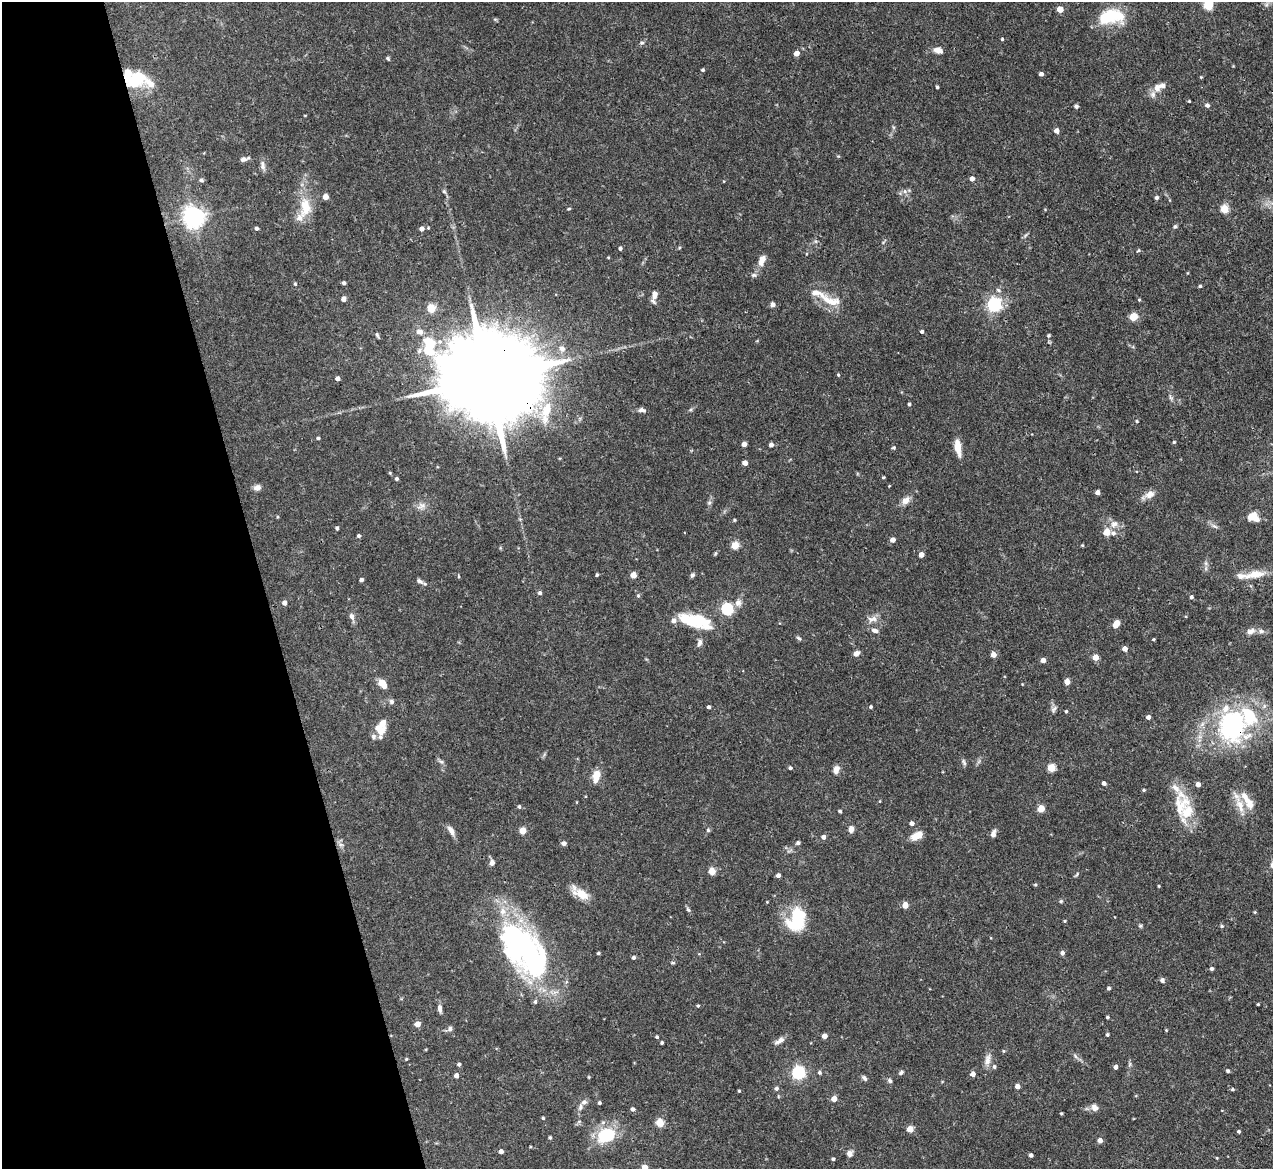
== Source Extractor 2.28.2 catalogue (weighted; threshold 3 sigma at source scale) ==
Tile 5 of 4 x 4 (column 1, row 2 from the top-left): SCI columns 1-1271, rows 2593-3759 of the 5085 x 5067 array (HDU 1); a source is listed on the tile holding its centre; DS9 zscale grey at full resolution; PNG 1275 x 1171 px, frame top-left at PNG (2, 2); no overlay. Shown black and unused: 21% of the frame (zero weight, under 3 of 4 exposures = <1% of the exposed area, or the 3 px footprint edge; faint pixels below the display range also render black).
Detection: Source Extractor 2.28.2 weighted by HDU 2 'WHT'; one run over the whole footprint, this tile lists its part. Background 0.0807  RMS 0.0035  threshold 0.0159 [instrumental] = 3 sigma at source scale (4.5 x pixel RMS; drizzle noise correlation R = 1.50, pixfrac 1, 0.05/0.05 arcsec/px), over >= 5 px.
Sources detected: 258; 5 inside a brighter object's white glare — not listed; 21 inside a brighter listed object's ellipse — not listed separately; the other 232 listed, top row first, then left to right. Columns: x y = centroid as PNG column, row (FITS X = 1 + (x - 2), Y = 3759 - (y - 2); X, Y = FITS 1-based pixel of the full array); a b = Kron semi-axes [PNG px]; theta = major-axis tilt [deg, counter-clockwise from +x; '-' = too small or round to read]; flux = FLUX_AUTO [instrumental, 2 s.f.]
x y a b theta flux
1208 4 9 6 79 9.6
1060 9 5 4 - 5.1
1111 16 28 14 8 17
1002 39 4 3 - 0.42
642 43 6 5 - 0.65
938 50 11 7 -10 2.2
796 53 4 4 - 2.8
388 58 6 4 -50 0.49
703 70 4 3 - 0.56
1041 74 4 4 - 1.3
1201 77 4 4 - 0.31
136 79 20 14 42 13
937 87 3 3 - 0.51
1157 88 9 7 -75 2.1
1153 94 9 7 80 1.4
1189 101 3 3 - 0.31
1207 105 7 5 -24 0.88
1076 106 4 4 - 0.88
305 115 4 3 - 0.23
1057 131 4 4 - 2.1
243 159 10 6 14 1.1
263 165 13 6 -79 1.5
972 179 5 4 - 1.8
201 180 6 5 - 0.64
444 191 6 5 - 0.58
905 191 6 4 72 0.71
325 197 4 4 - 3.7
1157 197 5 4 - 0.84
306 206 22 14 -74 7.5
569 209 6 3 8 0.36
1224 209 5 5 - 11
194 217 7 7 - 250
1175 226 6 5 - 0.6
256 228 4 4 - 0.83
422 229 4 4 - 1.7
620 248 4 4 - 0.77
1139 250 5 3 - 0.39
608 257 4 3 - 0.31
762 260 14 7 67 3
754 275 8 6 13 0.82
344 283 4 4 - 0.74
295 284 4 4 - 0.4
1200 286 4 3 - 0.55
655 294 11 7 85 2.4
344 299 4 4 - 2.1
1139 300 4 4 - 0.37
831 301 32 12 -16 6.5
773 304 4 4 - 1.8
994 305 6 6 - 85
431 308 5 5 - 13
1133 317 5 5 - 12
419 332 9 8 - 2.1
922 332 4 4 - 0.81
377 335 6 4 -69 0.61
1049 336 4 4 - 0.51
562 349 7 6 - 2.2
838 375 4 3 - 0.39
489 378 41 20 9 10000
338 379 4 4 - 1.5
1170 397 7 4 -71 0.7
909 404 4 3 - 0.63
546 410 24 13 67 9.8
642 410 10 6 -14 1.1
1137 421 4 3 - 0.43
318 438 4 3 - 0.63
1174 442 4 4 - 0.4
744 444 4 4 - 2.5
771 445 4 4 - 1.4
958 447 17 6 -83 5
894 448 5 4 - 0.48
745 463 4 4 - 2.1
390 473 5 4 - 0.37
883 477 4 3 - 0.4
396 479 4 4 - 0.76
889 486 3 2 - 0.24
257 487 9 7 20 1.7
1098 493 4 4 - 1.8
1150 494 13 8 23 2.5
906 500 13 8 46 2.2
709 503 6 5 - 0.65
422 506 12 8 28 2
1252 516 10 6 35 4.1
734 520 4 3 - 0.48
1114 524 11 8 17 2.3
1214 526 9 5 -27 1
337 528 4 3 - 0.71
1107 532 5 4 - 7.1
1113 533 7 6 - 0.96
359 536 4 4 - 0.61
893 540 4 4 - 2.4
735 545 5 5 - 9.7
921 555 4 4 - 2.4
1206 563 7 4 73 0.75
1255 574 33 9 9 5.8
597 575 3 3 - 0.47
633 575 4 4 - 5.1
692 575 6 5 - 0.78
459 576 5 3 - 0.29
361 580 4 4 - 1.2
420 581 11 5 -29 1.1
540 593 4 4 - 0.87
638 596 5 4 - 0.4
1191 597 4 4 - 0.75
284 603 5 5 - 1.5
738 603 9 9 - 1.8
727 609 5 5 - 44
352 616 10 6 -69 1.4
872 619 15 8 7 2.2
696 621 31 16 -6 14
1116 624 7 5 60 3.4
875 631 9 6 -16 1.4
1251 631 11 7 27 2
1261 631 8 6 -15 1.2
799 638 7 4 -36 0.64
1153 639 3 3 - 0.41
699 643 10 6 77 1.3
1125 649 4 4 - 2.4
856 653 7 5 31 1.8
993 655 4 4 - 2.8
1095 657 4 4 - 4.8
1043 660 4 4 - 2.1
1067 682 4 4 - 3.5
382 684 11 7 -48 3.9
391 702 7 6 - 0.91
709 707 4 3 - 0.84
871 707 4 4 - 0.52
1054 709 11 5 44 1
1066 711 3 3 - 0.5
1249 716 31 24 -55 21
1148 717 4 4 - 1.5
1232 729 11 9 90 130
380 730 13 10 -35 4.6
441 762 7 5 -29 0.78
964 762 10 5 -65 0.84
790 768 4 3 - 0.67
1051 768 5 5 - 11
836 770 9 6 73 2.4
596 776 14 8 76 4.3
1104 783 4 3 - 1.2
1144 790 4 3 - 0.46
1250 804 13 10 90 3.2
1181 805 34 26 80 13
1240 805 26 9 -71 4.7
519 807 5 4 - 0.58
1041 809 5 4 - 7.6
840 811 4 3 - 0.6
912 823 4 4 - 1.4
851 829 7 5 86 2
451 830 13 6 -62 1.9
708 830 6 5 - 0.6
522 831 4 4 - 7.5
993 833 9 5 70 1.3
917 836 12 7 26 4.4
823 837 5 4 - 1.4
564 843 5 5 - 1
798 843 5 4 - 0.94
341 845 7 4 -19 0.71
492 862 7 6 - 1.4
712 871 5 4 - 8.2
1077 874 7 3 61 0.41
778 875 4 4 - 1.4
1035 885 5 4 - 0.43
1159 886 3 3 - 0.3
580 893 24 9 -31 5.4
1061 901 5 4 - 0.43
767 902 3 3 - 0.26
905 905 5 4 - 4.4
688 910 7 5 -49 0.69
1255 912 5 3 - 0.32
798 918 24 14 89 17
1064 921 5 3 - 0.37
1140 926 6 5 - 0.49
1222 926 5 4 - 0.5
526 949 66 42 -49 89
598 953 3 3 - 0.53
1062 953 5 4 - 1.2
633 957 4 4 - 0.86
673 963 7 3 8 0.44
1211 969 4 4 - 0.82
1162 980 7 6 - 0.82
1108 988 4 4 - 0.72
1258 1004 3 3 - 0.33
698 1006 4 3 - 0.45
440 1009 10 5 -78 1.3
1107 1017 3 3 - 0.46
417 1024 4 4 - 3.4
450 1029 7 6 - 1
1166 1030 3 3 - 0.28
1107 1035 4 4 - 0.57
824 1036 4 4 - 2.4
657 1037 4 3 - 0.53
779 1041 16 6 31 1.8
662 1043 3 3 - 0.5
1003 1051 5 4 - 0.41
1075 1056 7 4 -71 0.63
406 1059 4 4 - 0.37
987 1060 16 8 81 2.4
459 1064 4 4 - 0.8
994 1067 5 5 - 0.74
1115 1067 4 4 - 1.5
1228 1071 4 4 - 0.67
819 1072 5 4 - 0.72
901 1072 6 5 - 0.68
798 1073 6 5 - 64
973 1074 4 4 - 2.1
456 1076 4 4 - 1.8
589 1077 5 3 - 0.29
864 1078 8 5 -50 0.89
890 1081 6 5 - 0.67
1017 1086 4 4 - 2.1
776 1088 5 4 - 0.87
1233 1089 5 4 - 0.5
739 1091 3 3 - 0.37
834 1099 4 4 - 3.7
599 1103 4 3 - 0.6
580 1107 11 6 68 1.4
1094 1108 10 8 -58 1.8
632 1109 4 4 - 1
1061 1113 3 2 - 0.36
543 1118 3 3 - 0.45
660 1123 5 5 - 8.8
910 1129 4 4 - 5.8
1239 1131 3 3 - 0.68
605 1135 27 18 13 14
550 1137 4 3 - 0.49
1100 1141 4 4 - 2.4
501 1151 4 4 - 1.4
849 1153 8 7 - 1.5
1031 1155 4 3 - 1
1217 1158 4 3 - 0.29
833 1159 4 3 - 0.56
645 1168 5 4 - 5.4
Overlapping masked pixels (flux is a lower limit): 3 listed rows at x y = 136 79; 489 378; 1232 729
Isophote crosses this tile's border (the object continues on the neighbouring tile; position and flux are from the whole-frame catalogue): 2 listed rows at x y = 1208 4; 645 1168